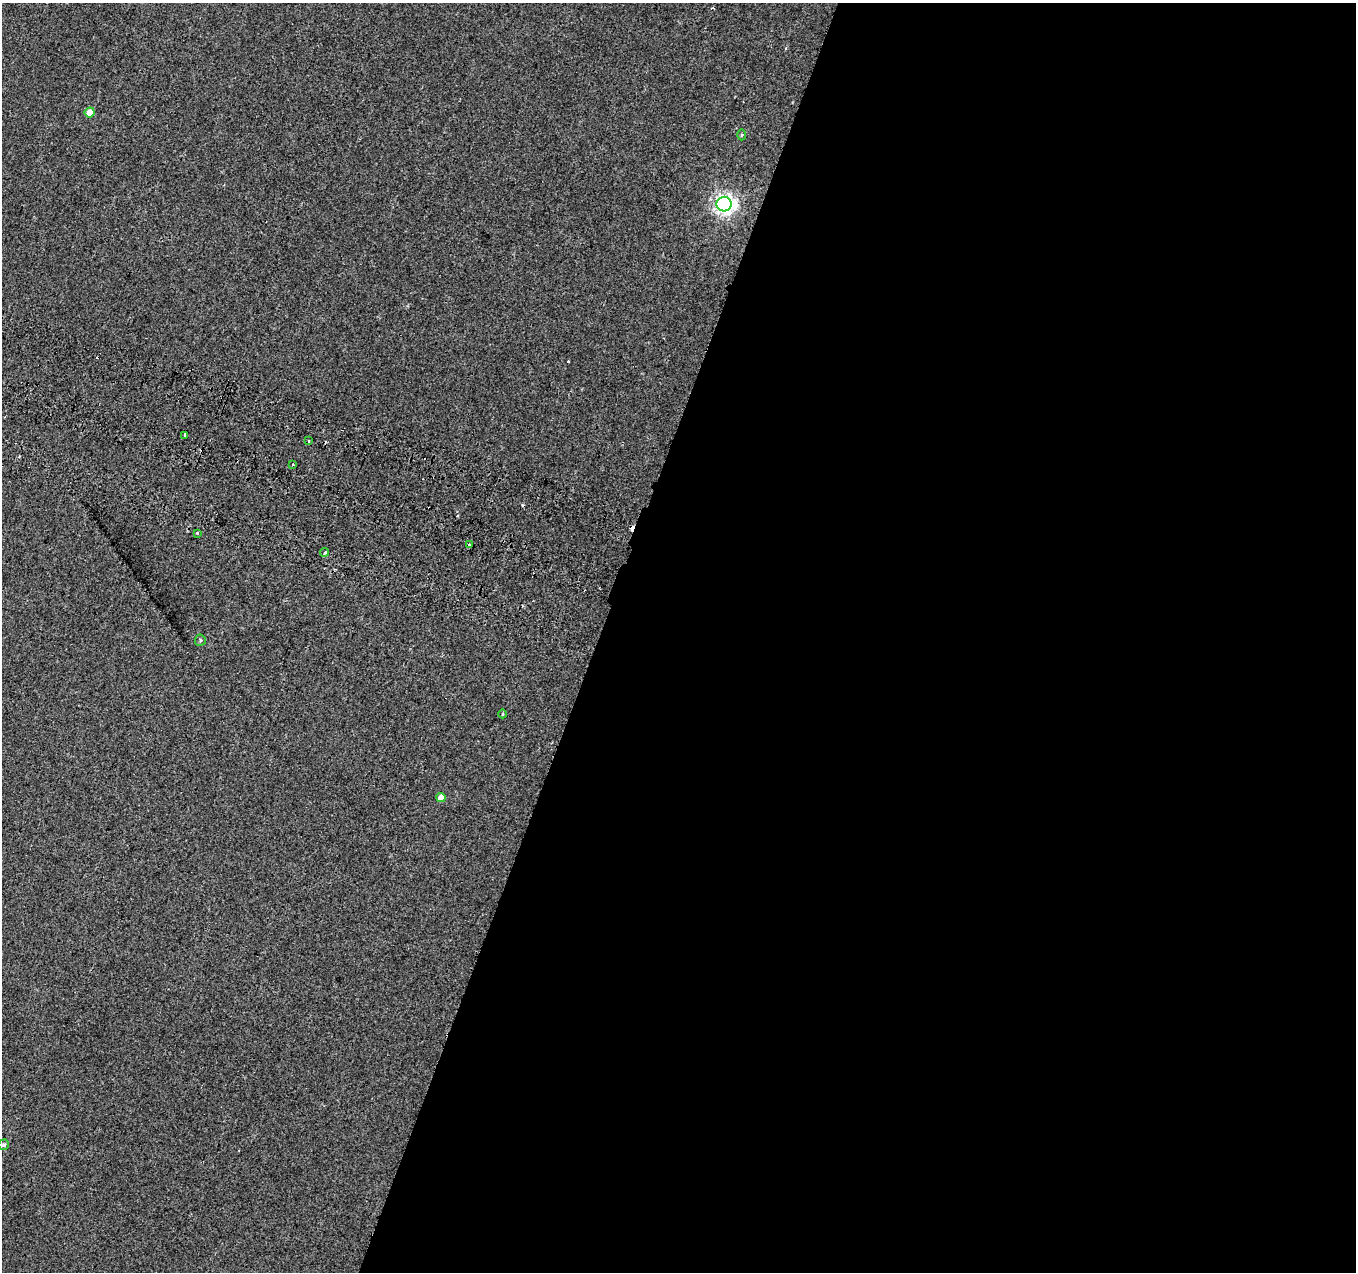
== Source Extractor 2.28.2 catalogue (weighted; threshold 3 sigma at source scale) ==
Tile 12 of 4 x 4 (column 4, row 3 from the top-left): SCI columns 4085-5438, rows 1542-2811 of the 5469 x 5685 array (HDU 1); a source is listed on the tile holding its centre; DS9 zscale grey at full resolution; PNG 1358 x 1274 px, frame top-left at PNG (2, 3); each listed source drawn as its Kron ellipse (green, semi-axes under 4 px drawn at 4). Shown black and unused: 56% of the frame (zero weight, under 2 of 3 exposures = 3% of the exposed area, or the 3 px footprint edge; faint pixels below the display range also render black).
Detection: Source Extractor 2.28.2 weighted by HDU 2 'WHT'; one run over the whole footprint, this tile lists its part. Background 0.00285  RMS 0.0046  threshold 0.0208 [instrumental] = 3 sigma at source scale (4.5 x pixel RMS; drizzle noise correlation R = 1.50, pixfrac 1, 0.0396/0.0396 arcsec/px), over >= 5 px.
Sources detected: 22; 9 cosmic-ray / hot-pixel residue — neither listed nor drawn; the other 13 listed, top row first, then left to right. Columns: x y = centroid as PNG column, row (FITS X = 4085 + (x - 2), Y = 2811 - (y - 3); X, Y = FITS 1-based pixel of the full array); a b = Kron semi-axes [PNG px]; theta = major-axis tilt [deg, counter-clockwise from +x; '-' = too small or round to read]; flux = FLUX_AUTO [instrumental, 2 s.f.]
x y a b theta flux
90 112 5 5 - 5.4
742 135 5 3 - 0.5
724 204 7 7 - 240
185 435 4 3 - 5.7
309 441 4 2 - 0.6
293 464 3 3 - 0.83
197 533 3 3 - 2.6
469 544 3 3 - 1.7
325 552 4 3 - 0.86
200 640 5 5 - 0.75
502 714 4 3 - 0.48
441 798 4 4 - 4.3
4 1145 5 5 - 1